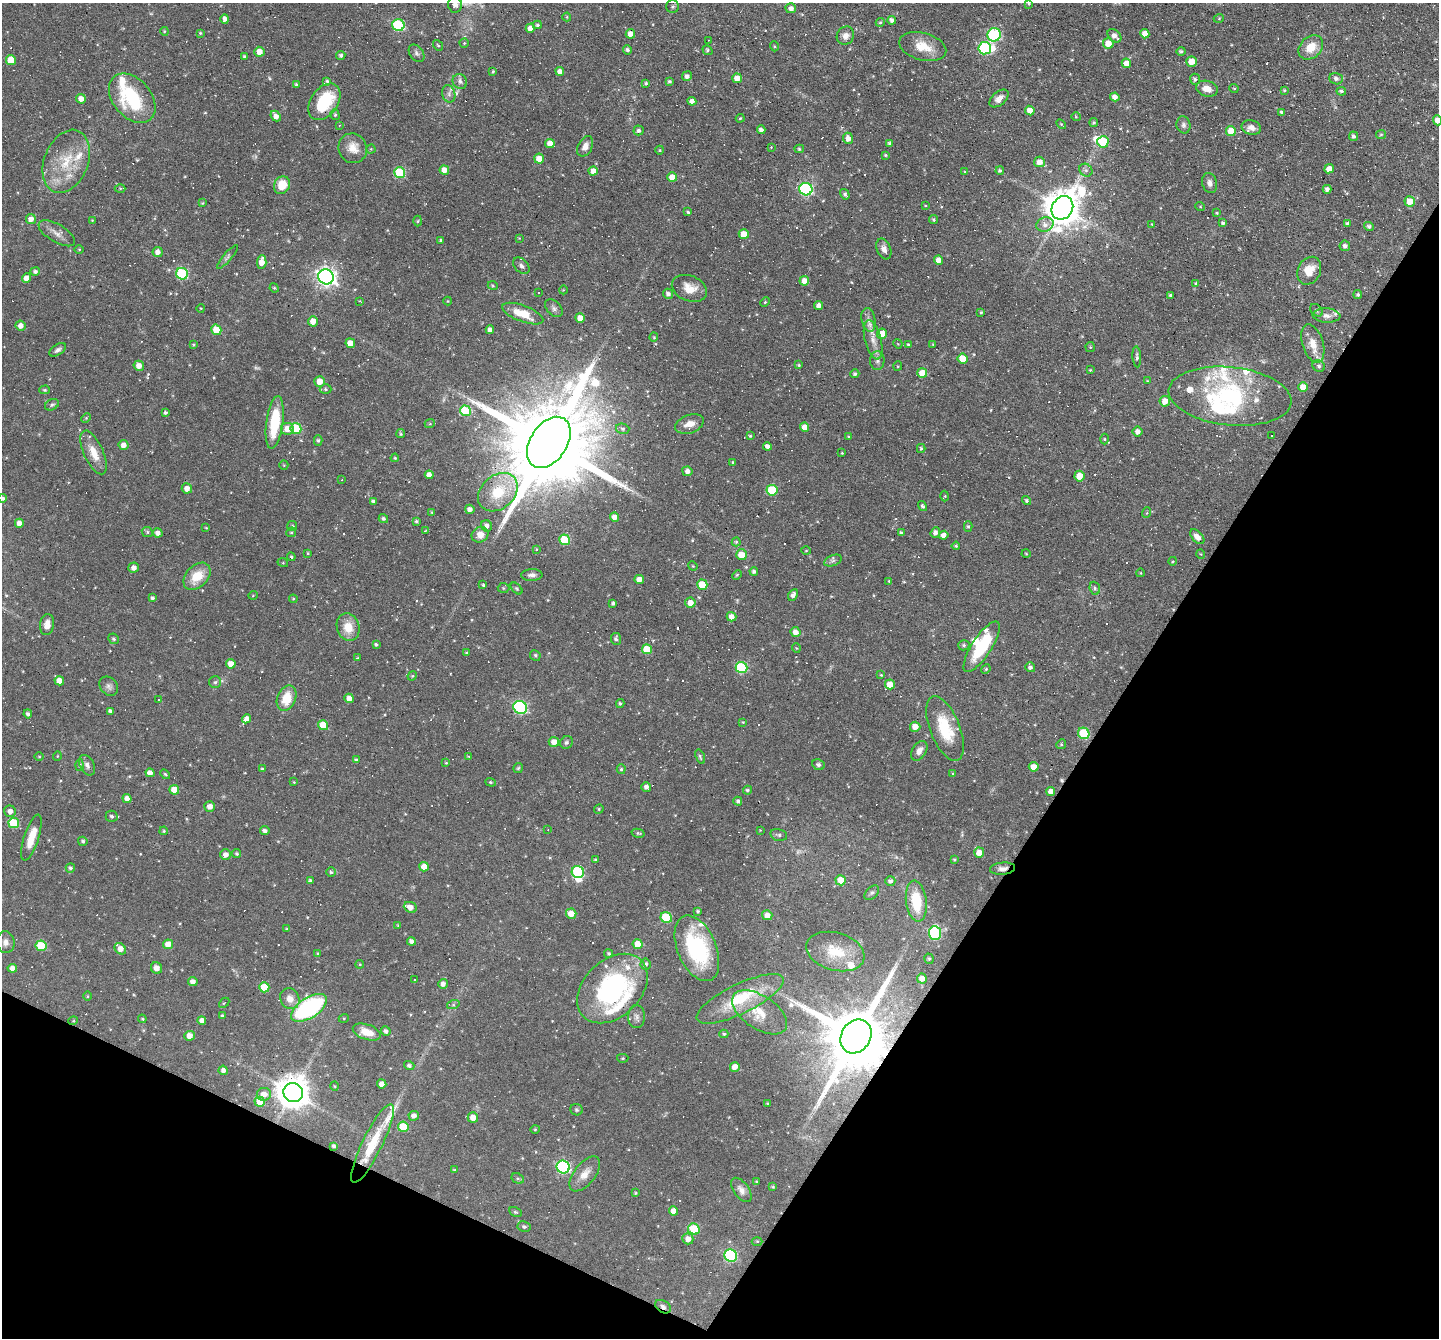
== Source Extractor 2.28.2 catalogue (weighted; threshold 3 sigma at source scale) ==
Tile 15 of 4 x 4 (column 3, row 4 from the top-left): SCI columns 2876-4312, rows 278-1613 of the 5750 x 5760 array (HDU 1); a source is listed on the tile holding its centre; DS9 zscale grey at full resolution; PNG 1441 x 1340 px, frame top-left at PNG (2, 3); each listed source drawn as its Kron ellipse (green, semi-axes under 4 px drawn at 4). Shown black and unused: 28% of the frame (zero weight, under 4 of 7 exposures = <1% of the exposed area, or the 3 px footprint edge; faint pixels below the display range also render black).
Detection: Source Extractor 2.28.2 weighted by HDU 2 'WHT'; one run over the whole footprint, this tile lists its part. Background 0.0582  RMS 0.0036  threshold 0.0149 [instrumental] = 3 sigma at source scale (4.09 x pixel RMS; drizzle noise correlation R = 1.36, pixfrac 0.8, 0.05/0.05 arcsec/px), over >= 5 px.
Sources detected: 573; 2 too faint to see at this stretch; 5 inside a brighter object's white glare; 89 cosmic-ray / hot-pixel residue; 1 long thin detection or spike segment (spike, bleed or trail) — neither listed nor drawn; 20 inside a brighter listed object's ellipse — not listed separately; the other 456 listed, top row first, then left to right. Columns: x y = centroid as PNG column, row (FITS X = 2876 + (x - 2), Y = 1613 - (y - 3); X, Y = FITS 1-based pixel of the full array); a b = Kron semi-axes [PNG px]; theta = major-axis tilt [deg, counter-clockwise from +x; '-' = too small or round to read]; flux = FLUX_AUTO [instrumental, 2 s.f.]
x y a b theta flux
1029 4 3 3 - 0.41
455 5 8 7 - 1.7
672 6 6 6 - 0.67
791 8 5 5 - 1.6
567 17 4 4 - 0.37
1219 18 5 3 - 0.3
225 19 4 4 - 1.4
892 20 4 4 - 1.1
880 22 4 4 - 0.37
398 25 6 6 - 32
537 25 4 3 - 0.49
530 28 4 4 - 2.3
164 31 4 3 - 0.3
200 33 4 4 - 0.36
630 34 4 4 - 2.2
1145 34 4 4 - 2.9
994 35 7 6 - 38
845 36 9 8 - 2.1
1114 36 8 5 -42 1.9
708 40 2 2 - 0.16
464 43 4 4 - 0.34
1108 43 5 5 - 3.9
438 45 6 4 -51 0.43
774 46 5 3 - 0.3
923 47 24 13 -15 7
1311 47 14 10 43 5.8
985 48 6 6 - 35
627 50 5 4 - 0.81
707 50 5 3 - 0.56
1181 51 4 4 - 0.64
259 52 5 5 - 3
416 53 9 6 -52 0.98
341 55 4 4 - 0.82
244 56 3 3 - 0.47
11 60 5 5 - 7.4
1191 62 5 5 - 4.2
1126 63 5 4 - 3.2
493 71 3 3 - 0.43
560 71 4 4 - 1.9
687 76 5 4 - 1.2
737 78 5 4 - 3.6
1195 79 5 5 - 0.8
1336 79 7 5 -21 1.3
327 81 4 3 - 0.5
460 81 8 7 - 1.1
669 81 4 4 - 0.55
646 83 4 3 - 0.5
296 84 3 3 - 0.4
1234 88 5 3 - 0.28
1207 89 11 7 -17 2.9
1284 90 3 3 - 0.43
1341 91 5 4 - 0.7
449 94 9 6 -74 1.2
1115 97 4 4 - 2
132 98 28 19 -49 24
999 98 11 6 40 2.2
81 99 5 4 - 2.7
692 101 4 4 - 1.6
324 102 20 13 54 16
1030 110 5 4 - 2.9
1282 112 4 4 - 0.77
335 115 5 4 - 0.52
276 116 6 4 -48 2.2
1076 117 5 3 - 0.27
740 118 4 3 - 0.39
1437 120 5 4 - 2.3
1094 123 4 4 - 0.47
1061 124 6 3 -45 0.35
339 125 3 2 - 0.3
1183 125 8 7 - 1.1
1251 127 10 7 -13 2.1
638 130 5 5 - 0.7
761 130 4 3 - 1
1231 131 5 5 - 5.1
1381 134 5 4 - 0.41
1353 136 5 4 - 0.86
848 138 6 5 - 2.4
1103 142 5 5 - 11
550 143 5 4 - 2.9
890 144 4 4 - 0.88
585 146 11 7 62 2
771 147 4 4 - 0.26
353 148 15 14 - 4.1
371 149 4 4 - 0.29
799 149 5 4 - 0.46
660 150 4 3 - 0.24
885 155 4 3 - 0.38
539 159 5 5 - 4.5
66 161 33 22 68 13
1039 162 5 5 - 3
1329 169 5 4 - 2.4
444 170 5 4 - 2.9
1000 170 4 4 - 0.64
1086 170 7 6 - 0.93
593 171 4 4 - 2.9
965 172 4 3 - 0.28
400 173 5 5 - 20
672 177 5 5 - 4.4
1210 183 10 7 -73 1.5
282 185 9 7 63 6.4
120 188 5 3 - 0.35
806 189 6 6 - 49
1327 189 4 4 - 1.2
845 194 5 4 - 0.77
1410 201 5 5 - 4.7
202 203 4 4 - 0.29
925 206 4 2 - 0.23
1200 206 5 3 - 0.26
1062 208 12 10 58 790
688 212 4 3 - 0.48
1217 213 4 3 - 0.35
31 219 5 5 - 2.5
92 220 2 2 - 0.2
933 220 4 4 - 0.48
418 221 5 3 - 0.36
1223 223 4 4 - 0.67
1347 223 3 3 - 0.47
1152 224 3 2 - 0.23
1045 225 9 7 22 1.7
1369 226 5 4 - 0.81
57 233 21 9 -30 2.5
744 234 5 5 - 4.4
519 238 3 3 - 0.22
441 240 4 4 - 0.55
1345 246 5 5 - 1.2
79 249 5 3 - 0.28
884 249 11 7 -68 1.6
158 252 5 5 - 1.7
227 257 15 4 49 0.83
938 260 4 4 - 2.5
262 262 7 4 87 3.3
521 266 10 6 -46 1.1
35 271 5 4 - 0.85
1309 271 14 11 64 5.4
182 274 6 5 - 30
326 277 8 7 - 150
26 278 4 4 - 2.9
804 281 5 4 - 2.9
1195 283 3 3 - 0.34
493 286 5 3 - 0.33
274 288 5 4 - 0.38
689 288 18 12 -22 4.9
563 290 4 3 - 0.23
539 292 3 3 - 0.61
668 294 5 5 - 1.1
1170 295 3 3 - 0.37
1358 295 4 4 - 0.51
360 301 3 3 - 0.65
448 301 4 4 - 0.33
765 302 5 3 - 0.32
819 305 4 4 - 1.8
201 308 4 3 - 0.25
554 308 10 7 -46 1.2
1317 310 7 5 -42 0.6
981 312 3 3 - 0.41
523 314 21 8 -21 7.6
1326 316 14 7 -3 1.8
580 318 5 4 - 3.4
868 320 12 7 -79 1.7
313 321 5 5 - 2.8
21 326 5 5 - 2
216 330 5 5 - 6.2
490 330 4 4 - 1.9
882 334 5 5 - 4.1
654 337 4 4 - 0.38
873 340 20 8 -76 3.4
350 343 5 4 - 3.2
898 344 5 3 - 0.27
933 344 4 3 - 0.26
1313 344 19 10 -72 4.4
193 345 4 3 - 0.4
909 345 4 3 - 0.6
1090 347 5 5 - 0.41
58 350 9 5 32 1
1137 357 10 4 -86 0.77
962 359 5 5 - 5.8
877 361 9 7 88 1.3
799 365 4 3 - 0.41
139 366 5 5 - 2.5
898 366 4 4 - 0.35
1319 366 6 5 - 0.7
1090 370 3 2 - 0.27
922 373 5 5 - 4.9
855 374 4 4 - 0.68
320 381 5 5 - 3.9
1147 381 4 3 - 0.27
1303 387 5 5 - 3.8
326 389 6 5 - 0.58
44 390 5 4 - 0.48
1230 396 61 29 -6 39
1165 401 5 5 - 3.5
52 405 7 5 28 0.62
465 411 5 5 - 18
165 412 4 3 - 0.68
86 418 5 4 - 0.33
275 422 27 8 82 14
430 423 5 3 - 0.43
689 424 15 9 20 3
805 427 4 4 - 3.3
287 429 6 6 - 3.3
296 429 5 5 - 15
623 429 7 5 -15 0.61
1137 432 5 5 - 1.7
401 434 4 4 - 0.48
750 436 3 3 - 0.37
1271 436 3 3 - 0.7
848 437 4 3 - 0.35
1104 439 5 3 - 0.34
318 440 5 4 - 0.57
549 442 28 18 56 8600
124 445 5 5 - 2.3
767 446 4 4 - 1.2
921 448 4 3 - 0.51
94 452 23 9 -66 5.1
842 453 3 3 - 0.28
395 458 4 3 - 0.34
733 462 4 3 - 0.33
284 465 5 4 - 0.36
687 471 5 4 - 1.5
429 475 4 4 - 2.1
1079 476 5 5 - 3.9
342 480 3 2 - 0.19
187 488 5 5 - 2.2
772 490 5 5 - 14
498 492 22 16 42 12
945 496 5 3 - 0.32
3 498 4 4 - 0.67
1026 500 5 4 - 0.58
373 501 4 3 - 0.7
922 506 5 4 - 0.66
470 509 5 4 - 1.7
432 512 4 3 - 0.32
1146 513 5 3 - 0.31
614 517 5 4 - 2
383 519 5 4 - 0.77
416 521 4 3 - 0.54
19 523 4 4 - 2.3
292 526 5 5 - 0.5
486 526 6 5 - 1.6
968 527 5 4 - 0.53
206 528 4 3 - 0.25
425 531 4 2 - 0.17
147 532 6 5 - 0.53
291 532 5 4 - 0.49
158 533 5 4 - 1.5
901 533 4 3 - 0.64
935 533 5 4 - 1.4
480 535 9 7 31 3.1
944 535 5 4 - 1.8
1197 537 9 5 -47 2.7
565 540 5 5 - 13
736 542 4 4 - 0.42
956 546 4 4 - 0.41
536 550 4 3 - 0.36
806 551 5 3 - 0.29
308 553 3 3 - 0.31
1026 554 4 3 - 0.27
1201 554 5 3 - 0.23
741 555 5 5 - 4.7
291 557 4 3 - 0.5
833 561 9 5 21 0.88
1173 561 4 3 - 0.33
283 563 5 3 - 0.32
693 566 5 4 - 0.32
134 568 5 5 - 1.8
754 571 4 4 - 0.66
1140 573 4 3 - 0.23
532 575 10 6 2 1.3
737 575 5 4 - 0.36
197 576 16 11 45 7.1
639 579 5 4 - 2.4
889 581 4 3 - 0.26
483 585 4 3 - 0.39
702 585 5 5 - 7.5
504 588 6 5 - 0.48
1095 588 7 5 -68 0.61
517 589 7 4 -45 0.5
253 595 5 3 - 0.25
793 595 6 4 63 1.1
152 598 4 4 - 0.78
293 599 4 4 - 0.35
613 603 4 3 - 0.69
690 603 5 5 - 3.1
731 617 5 4 - 2.5
47 625 10 7 82 2.6
348 627 14 11 -73 5.6
795 632 5 5 - 2.5
114 639 5 5 - 0.61
616 639 6 5 - 0.84
376 644 3 3 - 0.57
964 645 6 5 - 0.63
982 647 29 10 57 16
796 648 5 3 - 0.25
647 649 5 4 - 11
466 653 4 3 - 0.35
535 655 5 5 - 0.6
357 658 3 3 - 0.26
231 664 5 4 - 2.8
741 667 6 5 - 25
1030 667 5 5 - 0.93
986 669 5 4 - 0.41
881 675 4 3 - 0.25
412 676 5 4 - 0.36
59 681 5 4 - 3.6
215 682 6 6 - 0.71
890 684 5 5 - 3.9
109 686 11 8 -47 1.3
286 698 13 9 68 6.6
349 698 5 4 - 2.8
159 700 3 3 - 0.33
620 703 4 4 - 0.52
520 707 7 6 - 50
110 711 4 3 - 1
28 714 4 4 - 0.9
246 719 5 4 - 2.5
743 722 4 3 - 0.28
323 725 5 5 - 7.1
915 727 5 5 - 3.1
945 729 34 15 -68 13
1084 733 6 5 - 18
554 742 5 5 - 2.9
566 742 7 6 - 0.76
1061 744 5 4 - 0.44
919 751 11 7 58 2.1
57 756 5 3 - 0.23
39 757 5 3 - 0.3
469 757 4 3 - 0.35
700 757 7 4 -71 0.58
356 760 4 4 - 0.63
446 763 3 3 - 0.33
79 765 5 3 - 0.38
87 765 11 7 -61 1.4
818 765 6 5 - 0.8
1034 767 5 4 - 3.1
518 768 5 4 - 0.42
262 769 3 3 - 0.43
621 769 5 4 - 0.5
150 773 4 4 - 1.8
953 773 4 3 - 0.31
165 774 6 3 -44 0.37
294 782 4 2 - 0.2
491 782 5 4 - 0.41
646 787 5 4 - 1.3
174 790 5 4 - 4.7
747 790 4 4 - 0.54
1051 791 4 4 - 2.1
127 799 5 4 - 2.2
738 801 4 4 - 0.78
210 807 5 5 - 2.1
599 809 5 4 - 0.45
10 811 6 5 - 1.8
112 816 6 5 - 0.84
14 823 5 5 - 18
548 830 3 2 - 0.24
760 830 3 3 - 0.2
164 831 4 3 - 0.37
265 831 4 4 - 1
638 833 6 4 -13 0.47
779 835 8 5 -13 0.72
31 838 24 7 72 5.5
83 841 5 4 - 0.66
979 853 5 5 - 3.8
237 854 5 4 - 0.54
225 855 5 5 - 1.8
595 859 4 3 - 0.33
954 860 4 3 - 0.38
424 867 5 4 - 3.9
70 868 5 4 - 0.67
1003 869 12 6 5 1.6
331 872 5 5 - 0.59
578 872 6 6 - 27
841 880 5 5 - 4.9
310 881 4 4 - 0.75
890 881 5 5 - 1
872 893 9 5 44 0.77
916 901 21 10 -83 11
410 907 7 5 -23 2.7
698 911 4 4 - 0.48
571 914 5 5 - 3.9
767 915 5 5 - 2.6
666 918 5 5 - 15
398 925 4 3 - 0.33
287 929 3 3 - 0.41
935 933 7 6 - 34
411 941 4 4 - 1.2
5 942 11 9 -84 1.7
168 944 5 5 - 3.4
637 944 5 5 - 4.4
41 946 5 5 - 13
697 948 35 19 -67 30
120 949 6 5 - 3
835 951 30 19 -16 10
318 953 4 3 - 0.31
609 954 4 4 - 0.49
929 959 5 4 - 0.55
360 964 4 3 - 0.28
646 964 5 5 - 0.79
12 968 4 4 - 1.9
156 968 6 5 - 1.9
922 978 5 5 - 2.4
415 979 3 2 - 0.4
193 981 5 4 - 1.5
443 984 5 4 - 1.5
264 987 5 5 - 7.9
612 989 40 28 44 50
87 996 5 3 - 0.3
290 999 11 9 -62 2.9
740 999 48 14 26 18
224 1003 6 3 44 0.33
453 1005 6 4 18 0.52
309 1008 20 10 33 51
760 1012 31 16 -33 8.8
222 1016 4 3 - 0.47
637 1017 11 8 -89 1.6
344 1018 5 3 - 0.3
142 1019 4 3 - 0.33
202 1020 4 4 - 1.4
73 1021 5 3 - 0.26
386 1031 5 4 - 1
367 1032 14 7 -19 5.1
724 1034 4 4 - 0.45
189 1036 5 5 - 2.9
856 1036 18 14 59 3900
623 1058 5 4 - 0.41
409 1066 5 4 - 0.83
735 1067 5 5 - 2.9
223 1070 5 4 - 1.4
382 1084 4 4 - 2.2
335 1086 5 3 - 0.29
293 1093 10 9 - 650
264 1094 7 6 - 3
260 1102 5 5 - 6.8
767 1103 4 4 - 0.32
576 1110 6 5 - 0.54
414 1116 5 5 - 1.7
473 1118 5 5 - 2.7
403 1127 5 5 - 10
535 1129 4 4 - 0.37
372 1143 43 10 64 12
334 1146 4 3 - 0.75
563 1167 7 6 - 49
454 1170 3 3 - 0.31
585 1174 20 10 51 3.8
518 1178 6 5 - 0.64
757 1182 3 3 - 0.33
773 1187 4 3 - 0.35
741 1190 14 7 -55 1.9
636 1193 4 4 - 0.38
673 1211 4 4 - 2.1
515 1212 7 4 -25 0.49
524 1227 6 5 - 0.77
694 1229 6 5 - 13
688 1239 5 5 - 2.5
757 1241 5 3 - 0.31
731 1256 6 6 - 36
663 1307 9 6 -31 1.1
Overlapping masked pixels (flux is a lower limit): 4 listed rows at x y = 1230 396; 1003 869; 856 1036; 663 1307
Isophote crosses this tile's border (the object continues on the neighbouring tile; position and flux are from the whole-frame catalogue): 4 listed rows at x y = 1029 4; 455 5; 1437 120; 3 498